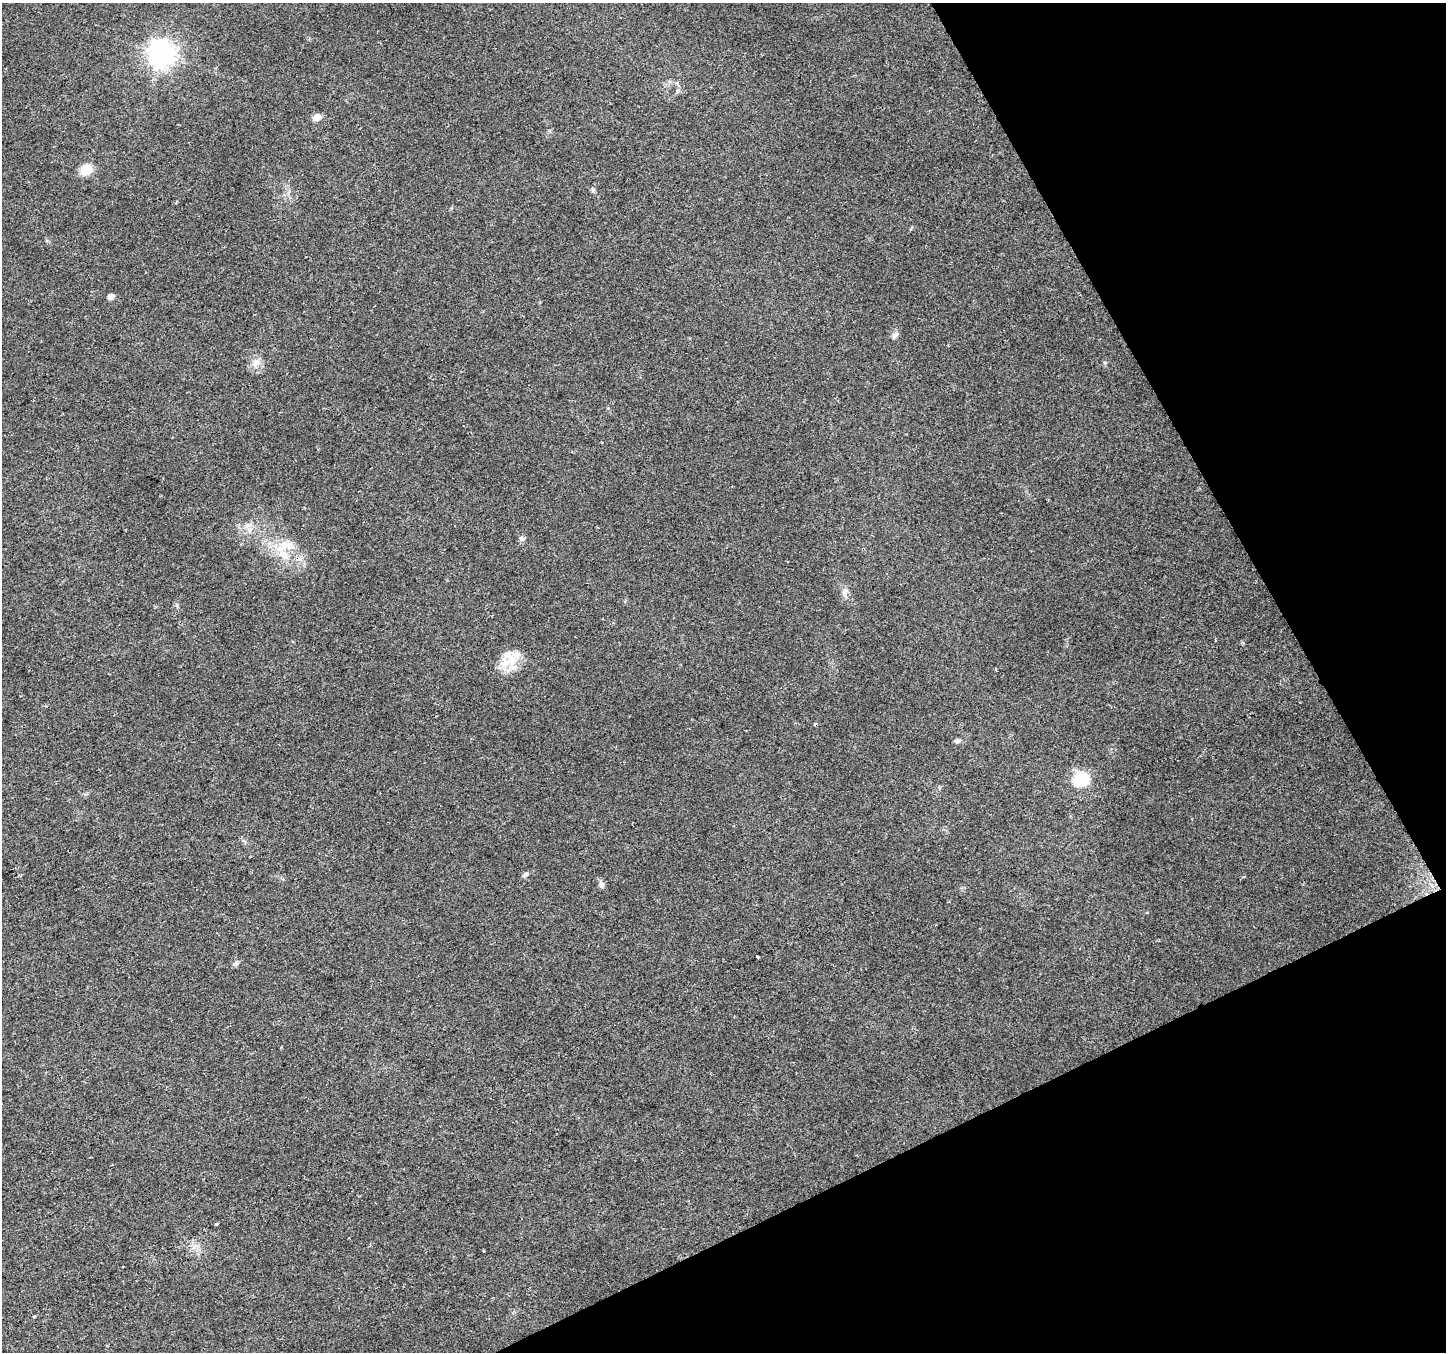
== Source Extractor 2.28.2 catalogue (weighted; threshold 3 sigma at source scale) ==
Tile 12 of 4 x 4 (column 4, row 3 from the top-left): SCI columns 4335-5778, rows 1512-2861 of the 5778 x 5662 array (HDU 1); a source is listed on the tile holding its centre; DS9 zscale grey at full resolution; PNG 1448 x 1354 px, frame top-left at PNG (2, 3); no overlay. Shown black and unused: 23% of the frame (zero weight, under 2 of 3 exposures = <1% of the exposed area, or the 3 px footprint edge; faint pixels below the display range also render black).
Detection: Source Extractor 2.28.2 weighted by HDU 2 'WHT'; one run over the whole footprint, this tile lists its part. Background 0.0769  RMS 0.0073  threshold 0.0329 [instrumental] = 3 sigma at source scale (4.5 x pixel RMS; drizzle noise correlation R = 1.50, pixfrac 1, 0.0396/0.0396 arcsec/px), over >= 5 px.
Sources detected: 28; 3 cosmic-ray / hot-pixel residue — not listed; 3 inside a brighter listed object's ellipse — not listed separately; the other 22 listed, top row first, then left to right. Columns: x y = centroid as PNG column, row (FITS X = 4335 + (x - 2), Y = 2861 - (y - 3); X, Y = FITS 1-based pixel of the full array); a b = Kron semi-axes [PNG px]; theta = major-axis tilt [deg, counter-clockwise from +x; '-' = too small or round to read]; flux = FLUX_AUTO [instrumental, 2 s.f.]
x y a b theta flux
162 54 9 9 - 650
317 117 9 8 - 4.4
86 170 6 6 - 44
593 190 6 5 - 1.2
111 297 5 5 - 4.6
895 335 12 6 38 2.3
256 362 15 7 47 4.6
1105 363 6 5 - 1.2
248 525 7 6 - 2.7
522 538 7 5 -23 1.6
286 545 22 11 -9 13
844 592 9 6 84 2.8
505 663 19 11 28 13
957 741 7 5 21 1.9
1081 779 8 6 26 89
525 875 7 6 - 1.6
601 884 10 7 -78 2.4
758 957 4 3 - 3.9
235 963 7 5 22 1.7
216 1224 3 3 - 3.8
483 1251 3 3 - 1.9
34 1316 3 3 - 3